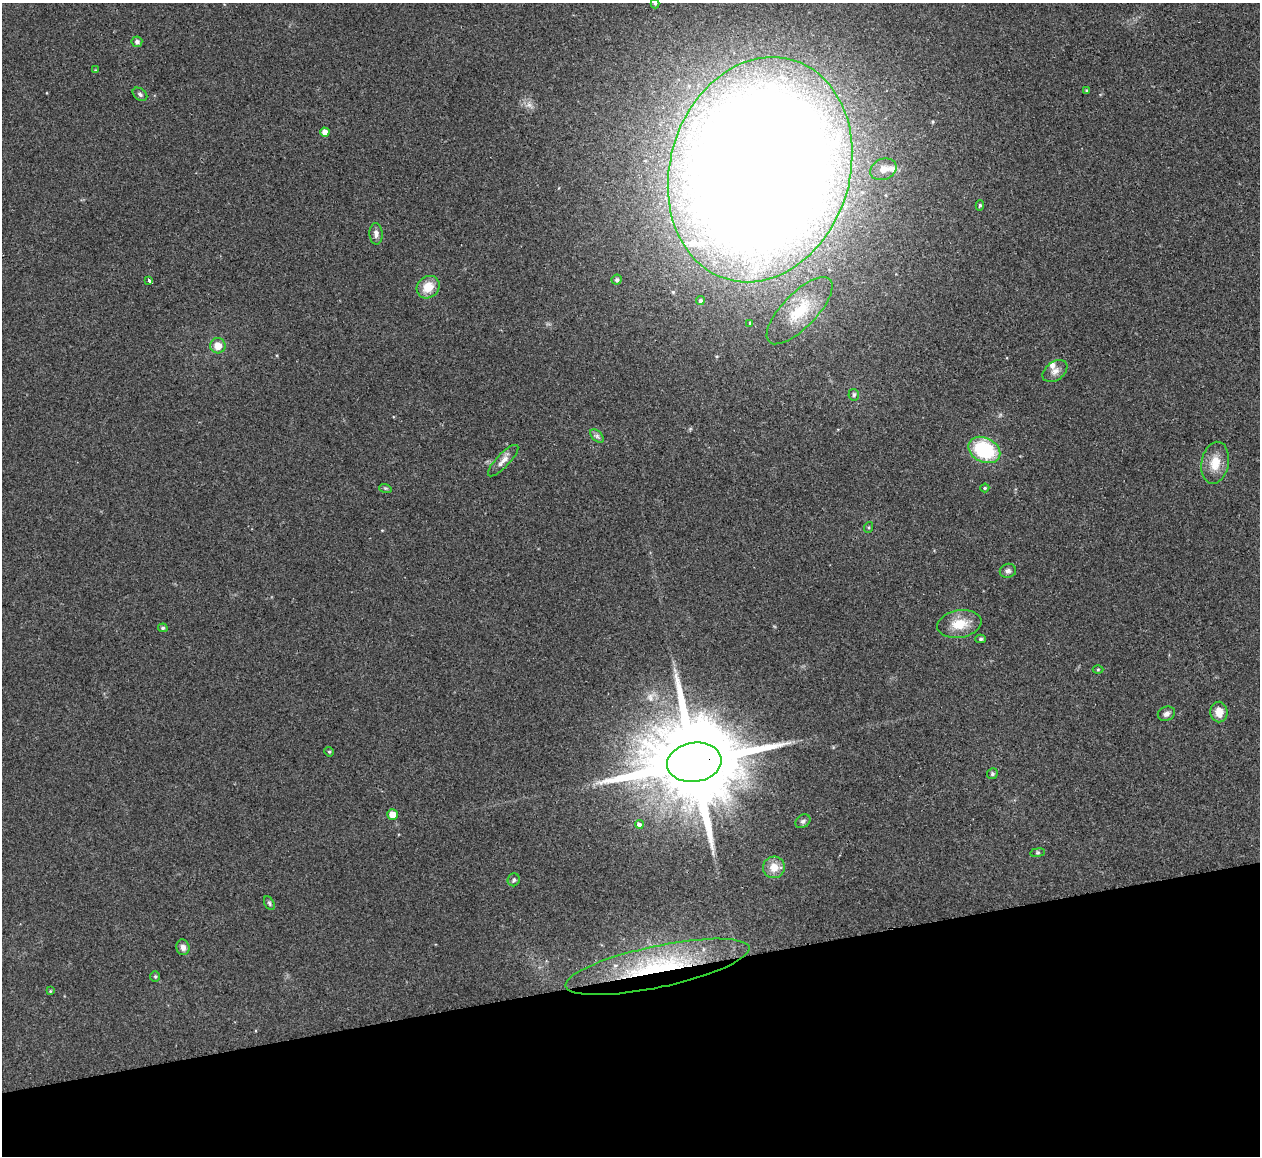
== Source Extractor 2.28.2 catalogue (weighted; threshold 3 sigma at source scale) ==
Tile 14 of 4 x 4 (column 2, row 4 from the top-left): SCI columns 1316-2573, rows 152-1305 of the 5088 x 5029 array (HDU 1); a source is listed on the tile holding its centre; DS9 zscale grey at full resolution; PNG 1262 x 1158 px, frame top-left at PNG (2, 3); each listed source drawn as its Kron ellipse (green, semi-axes under 4 px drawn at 4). Shown black and unused: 16% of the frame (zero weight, under 2 of 3 exposures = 3% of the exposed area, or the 3 px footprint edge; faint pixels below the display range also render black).
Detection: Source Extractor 2.28.2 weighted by HDU 2 'WHT'; one run over the whole footprint, this tile lists its part. Background 0.0722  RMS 0.0088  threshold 0.0395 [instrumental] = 3 sigma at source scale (4.5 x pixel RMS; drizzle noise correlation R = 1.50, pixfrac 1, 0.05/0.05 arcsec/px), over >= 5 px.
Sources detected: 51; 4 inside a brighter listed object's ellipse — not listed separately; the other 47 listed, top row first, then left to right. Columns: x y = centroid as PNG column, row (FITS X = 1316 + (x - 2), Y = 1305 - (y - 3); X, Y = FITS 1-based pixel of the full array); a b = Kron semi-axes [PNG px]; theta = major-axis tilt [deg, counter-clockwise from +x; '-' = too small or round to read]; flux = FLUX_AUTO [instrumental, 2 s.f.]
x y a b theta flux
655 4 5 4 - 1.1
137 42 5 5 - 3
95 70 4 3 - 0.69
1087 90 4 3 - 0.98
140 94 8 5 -39 2.1
325 132 4 4 - 6.6
883 169 13 10 22 7.3
760 170 114 90 73 4000
980 205 5 4 - 1.5
376 234 11 6 -88 4.4
149 280 3 3 - 2.6
617 280 5 5 - 2
428 287 12 10 43 14
700 301 4 4 - 1.8
800 311 44 17 46 34
750 323 4 3 - 1.5
218 346 8 7 - 10
1055 371 14 9 36 5.4
854 395 6 5 - 1.7
597 436 8 5 -45 2.4
984 450 16 12 -26 61
503 461 21 6 46 6.2
1215 463 21 13 79 16
385 488 6 4 -18 1.1
985 488 4 4 - 1.1
869 527 5 3 - 1.1
1008 571 8 7 - 2.7
959 624 22 13 10 18
163 628 4 4 - 1.5
981 639 5 4 - 1.5
1098 670 5 3 - 0.87
1219 712 10 8 -83 9.5
1166 714 9 7 22 3.4
329 752 5 4 - 1.1
694 762 27 19 8 20000
992 774 5 5 - 1.9
392 815 5 5 - 8.1
803 821 8 6 35 2.2
639 824 4 4 - 4.8
1038 853 7 4 8 1.3
774 867 11 11 - 10
514 880 6 6 - 1.8
269 903 7 4 -60 1.5
183 947 8 6 -75 4
657 967 94 21 12 110
155 976 5 5 - 1.2
50 991 4 3 - 0.72
Overlapping masked pixels (flux is a lower limit): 2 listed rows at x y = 694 762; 657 967
Isophote crosses this tile's border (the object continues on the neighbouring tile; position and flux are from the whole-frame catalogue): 1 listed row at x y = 655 4